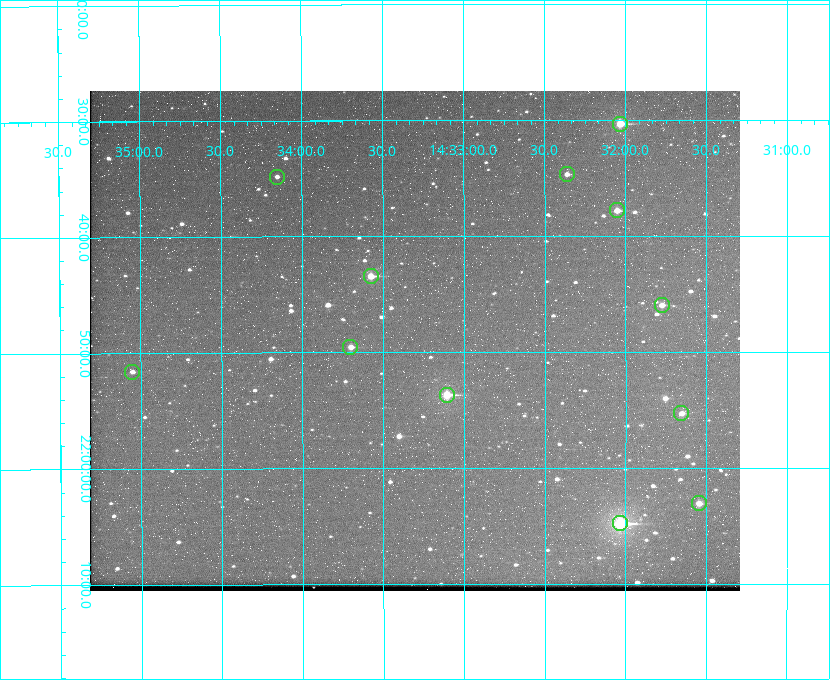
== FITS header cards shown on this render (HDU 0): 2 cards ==
NAXIS1  =                  650 / Width of table row in bytes
NAXIS2  =                  500 / Number of rows in table

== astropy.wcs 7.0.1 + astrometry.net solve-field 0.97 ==
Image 650 x 500 px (HDU 0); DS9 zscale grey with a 90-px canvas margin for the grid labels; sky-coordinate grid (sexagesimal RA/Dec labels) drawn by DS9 from the SOLVED WCS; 12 Tycho-2 reference stars matched to detected sources circled (green)
Header WCS: none
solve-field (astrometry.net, Tycho-2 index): SOLVED blind (the file carries no WCS)
Solved WCS: RA---TAN-SIP/DEC--TAN-SIP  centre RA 14:33:18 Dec +21:49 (218.33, +21.82 deg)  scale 5.17 arcsec/px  FOV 56.0' x 43.1'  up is -180 deg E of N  parity flipped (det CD > 0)
(file carries no celestial WCS; the grid is the blind solution)
Tycho-2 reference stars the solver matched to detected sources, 12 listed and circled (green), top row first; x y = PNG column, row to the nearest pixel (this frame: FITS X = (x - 90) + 1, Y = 500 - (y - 91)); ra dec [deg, ICRS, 3 dp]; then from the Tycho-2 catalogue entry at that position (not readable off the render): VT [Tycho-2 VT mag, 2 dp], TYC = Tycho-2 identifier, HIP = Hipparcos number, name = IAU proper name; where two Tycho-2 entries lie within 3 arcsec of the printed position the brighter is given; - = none
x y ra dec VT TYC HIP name
620 124 218.009 +21.506 9.86 1482-261-1 71070 -
567 174 218.091 +21.578 11.86 1482-488-1 - -
277 177 218.538 +21.580 12.32 1482-583-1 - -
617 210 218.013 +21.630 10.90 1482-192-1 - -
371 276 218.394 +21.724 10.38 1482-83-1 - -
662 305 217.944 +21.766 11.64 1482-281-1 - -
350 347 218.426 +21.826 11.53 1482-602-1 - -
132 372 218.763 +21.860 11.96 1483-381-1 - -
447 395 218.276 +21.895 9.80 1482-882-1 - -
681 413 217.914 +21.922 12.06 1482-114-1 - -
699 503 217.886 +22.051 11.56 1482-538-1 - -
620 523 218.009 +22.080 8.78 1482-606-1 71072 -